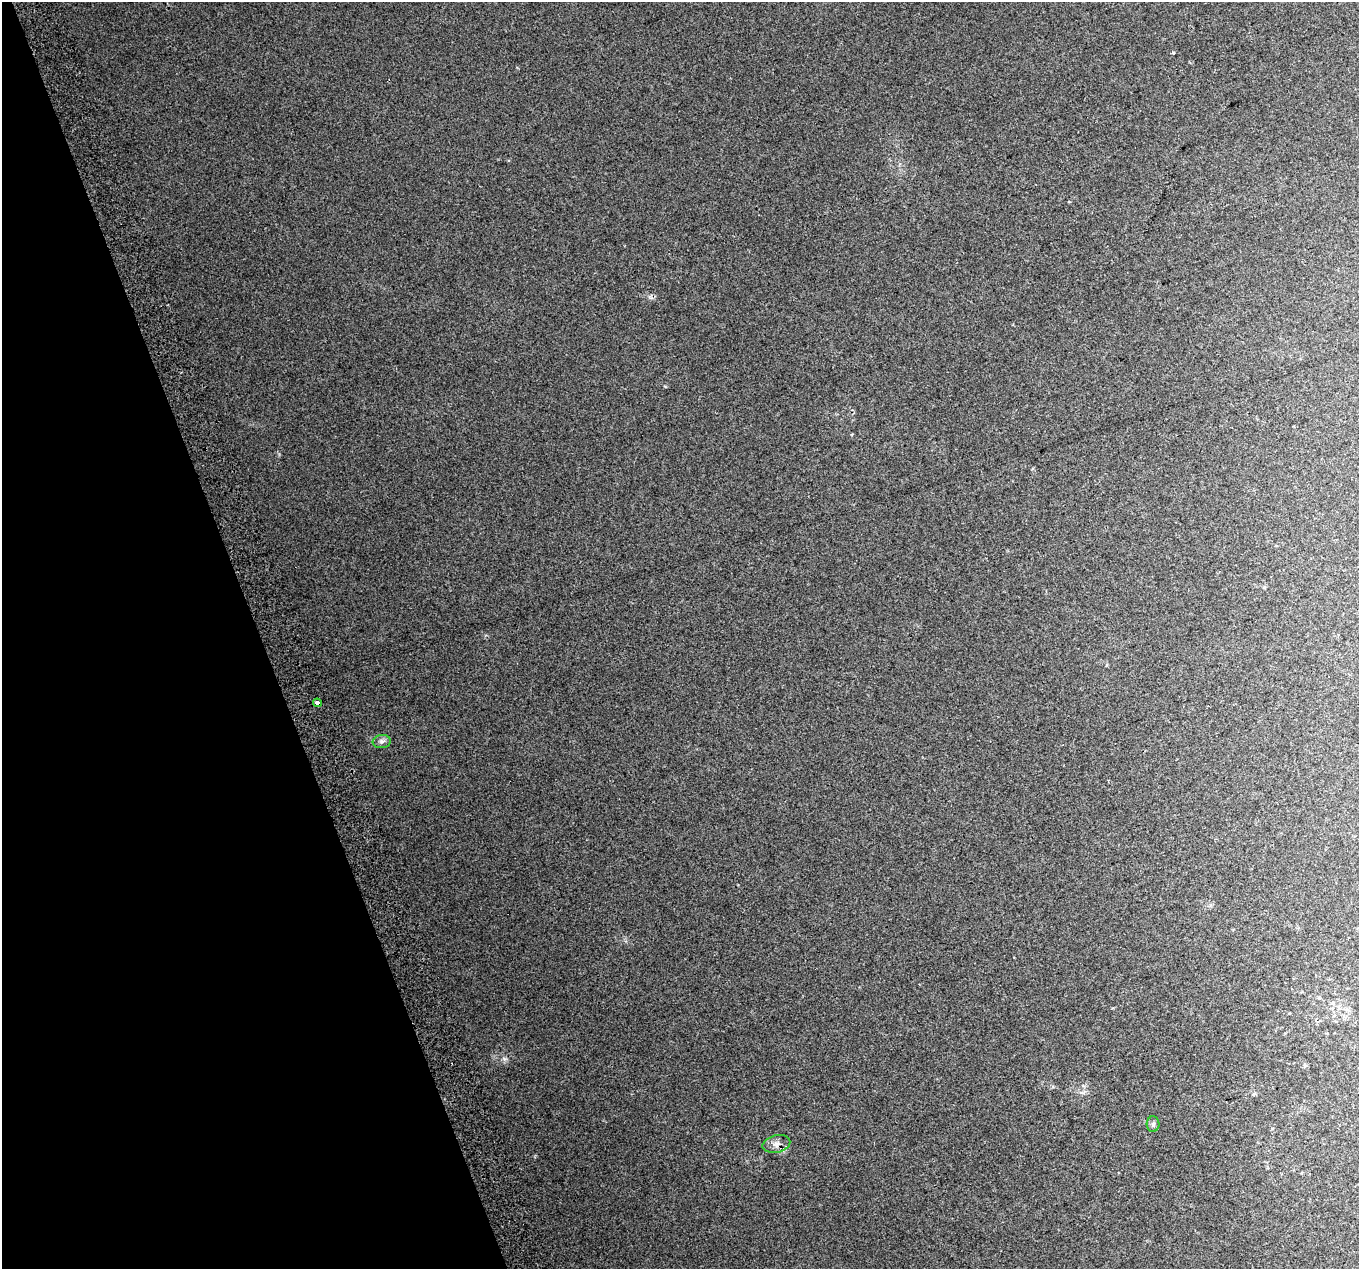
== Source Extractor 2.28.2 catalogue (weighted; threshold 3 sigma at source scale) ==
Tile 5 of 4 x 4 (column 1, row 2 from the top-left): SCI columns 43-1399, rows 2673-3939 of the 5515 x 5290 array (HDU 1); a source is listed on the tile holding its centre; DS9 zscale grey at full resolution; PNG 1361 x 1271 px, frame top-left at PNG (2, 2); each listed source drawn as its Kron ellipse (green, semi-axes under 4 px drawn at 4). Shown black and unused: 19% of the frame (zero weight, under 2 of 3 exposures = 2% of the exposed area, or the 3 px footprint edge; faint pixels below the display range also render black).
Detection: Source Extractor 2.28.2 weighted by HDU 2 'WHT'; one run over the whole footprint, this tile lists its part. Background 0.0694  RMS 0.013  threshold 0.0591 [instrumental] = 3 sigma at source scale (4.5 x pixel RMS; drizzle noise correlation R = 1.50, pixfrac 1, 0.0396/0.0396 arcsec/px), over >= 5 px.
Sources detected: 4; all 4 listed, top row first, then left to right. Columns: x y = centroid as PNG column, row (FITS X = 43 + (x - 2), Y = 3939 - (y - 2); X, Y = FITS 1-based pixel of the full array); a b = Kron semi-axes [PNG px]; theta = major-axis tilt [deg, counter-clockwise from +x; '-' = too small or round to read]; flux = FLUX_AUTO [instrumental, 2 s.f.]
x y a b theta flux
317 703 4 3 - 9.2
382 742 9 6 5 4.3
1153 1124 8 6 -89 3.1
776 1144 14 8 14 8.2
Overlapping masked pixels (flux is a lower limit): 2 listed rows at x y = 317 703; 776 1144